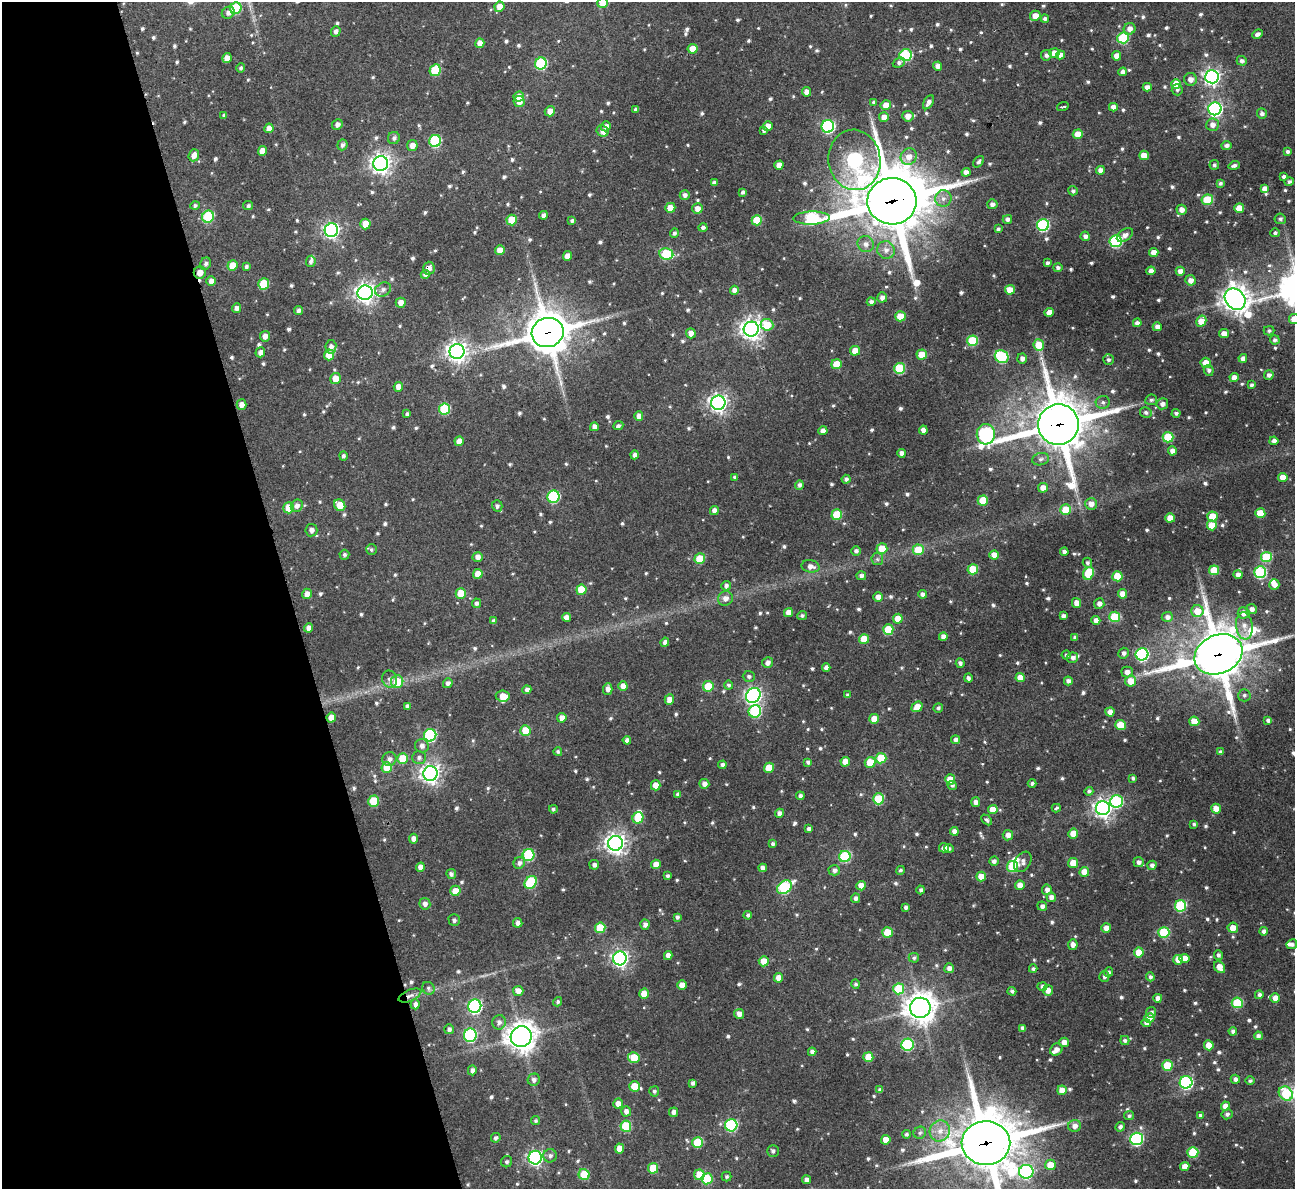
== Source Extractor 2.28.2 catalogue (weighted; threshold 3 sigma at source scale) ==
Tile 5 of 4 x 4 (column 1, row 2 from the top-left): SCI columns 1-1293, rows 2517-3703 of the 5177 x 5158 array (HDU 1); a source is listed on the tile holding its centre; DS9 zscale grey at full resolution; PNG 1297 x 1191 px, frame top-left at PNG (2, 2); each listed source drawn as its Kron ellipse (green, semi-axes under 4 px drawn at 4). Shown black and unused: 22% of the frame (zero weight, under 3 of 4 exposures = <1% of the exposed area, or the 3 px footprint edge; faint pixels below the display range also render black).
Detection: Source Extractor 2.28.2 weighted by HDU 2 'WHT'; one run over the whole footprint, this tile lists its part. Background 0.162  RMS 0.0078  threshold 0.0349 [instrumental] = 3 sigma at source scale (4.5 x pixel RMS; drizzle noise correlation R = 1.50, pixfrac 1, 0.05/0.05 arcsec/px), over >= 5 px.
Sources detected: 853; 2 inside a brighter object's white glare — neither listed nor drawn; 9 inside a brighter listed object's ellipse — not listed separately; of the other 842, all 500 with FLUX_AUTO >= 1.67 (the completeness limit of this list) listed and drawn (342 fainter detections not listed), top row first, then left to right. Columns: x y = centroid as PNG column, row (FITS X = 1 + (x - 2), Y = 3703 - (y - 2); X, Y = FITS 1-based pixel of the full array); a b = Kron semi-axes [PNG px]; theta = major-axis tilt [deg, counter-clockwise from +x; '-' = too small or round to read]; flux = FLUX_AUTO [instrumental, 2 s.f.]
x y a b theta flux
603 3 5 5 - 12
499 7 5 5 - 7.9
236 8 6 5 - 45
228 13 6 5 - 3.7
1035 16 5 5 - 7.6
1045 19 4 4 - 2.6
1130 29 6 5 - 4.9
336 31 5 5 - 3.4
1257 34 5 4 - 3.1
1123 38 6 5 - 51
480 43 5 4 - 7.1
693 49 5 5 - 12
1054 53 5 5 - 8.1
906 55 6 5 - 76
1046 55 5 5 - 2.7
1060 55 4 4 - 3.8
1116 56 5 4 - 5.6
227 58 5 4 - 6.6
1242 61 5 5 - 2.7
899 63 6 4 23 2.2
541 64 6 6 - 66
938 66 4 4 - 4.3
241 68 4 4 - 2
435 70 6 5 - 33
1123 72 4 4 - 3.4
1212 77 7 6 - 290
1190 79 6 6 - 5.2
1176 84 5 5 - 16
1147 87 4 4 - 4.4
1177 90 5 5 - 1.9
806 92 5 4 - 5.2
519 97 5 5 - 9.7
519 102 5 5 - 6.2
874 102 4 4 - 1.8
928 102 8 4 58 3.7
886 105 5 5 - 8.6
1063 106 6 3 17 2.9
1113 107 4 4 - 4.7
636 109 4 3 - 2.3
1215 109 6 6 - 210
550 111 5 5 - 6.8
1262 114 5 5 - 2.7
224 115 4 3 - 1.7
908 116 5 5 - 7.2
884 117 5 5 - 5.5
337 124 5 5 - 3.5
1212 125 6 6 - 4.6
606 126 5 4 - 3.6
768 126 5 4 - 5.6
828 126 6 6 - 120
269 128 5 4 - 5.4
764 130 4 4 - 2
602 131 6 5 - 4.6
1078 134 5 5 - 15
394 138 6 6 - 2.4
435 141 6 5 - 67
342 145 5 5 - 2.9
412 146 5 5 - 5.9
1226 146 5 4 - 3.1
262 151 5 4 - 8
1287 152 4 4 - 2
194 155 6 5 - 4.9
1144 155 5 4 - 9.7
909 157 8 7 - 7.3
854 160 30 26 -82 230
979 162 6 4 48 2.1
381 164 7 7 - 510
779 165 4 4 - 6.5
1214 165 5 5 - 1.9
1234 165 5 3 - 2.3
1100 170 4 4 - 4.7
966 172 4 4 - 4.9
1284 177 4 4 - 2.7
1289 182 5 4 - 2.3
714 183 4 4 - 2.9
1220 183 4 3 - 2.2
1265 189 4 4 - 6.6
1073 191 5 4 - 1.9
743 192 4 3 - 2
685 195 5 5 - 3.2
943 198 8 8 - 4.3
1207 200 6 5 - 35
892 201 24 23 - 5900
992 204 5 5 - 3.5
195 205 5 4 - 1.9
248 206 5 4 - 1.7
670 208 5 5 - 11
1239 208 5 5 - 14
697 209 5 5 - 6
1181 210 5 5 - 5.2
543 215 4 4 - 3.1
208 217 6 5 - 53
812 218 18 6 2 88
1007 219 5 4 - 2.9
1280 219 6 5 - 2.1
512 220 5 5 - 21
757 220 5 5 - 27
572 221 4 4 - 2.1
365 224 5 5 - 11
1043 225 6 6 - 90
703 228 4 4 - 2.7
998 229 4 3 - 1.7
331 230 7 6 - 250
674 233 5 4 - 2.1
1275 233 4 4 - 2.2
1125 235 9 5 34 4.3
1085 236 5 4 - 3.2
1116 241 6 6 - 78
866 244 8 7 - 4.1
500 250 5 5 - 8.4
886 250 9 8 - 5.2
1154 253 4 4 - 8
666 254 7 5 -10 47
567 256 5 4 - 5.9
311 261 5 5 - 2.1
1047 263 4 3 - 2
206 264 6 5 - 2.3
232 266 5 5 - 13
246 267 4 3 - 1.8
429 268 6 6 - 3.8
1058 268 4 4 - 2.2
1151 271 4 4 - 3.9
1180 271 4 4 - 5.2
200 273 6 6 - 7.9
425 274 4 4 - 2.8
1190 280 5 5 - 5.1
211 281 5 4 - 4.4
264 284 5 5 - 31
383 289 8 6 26 2.9
734 290 4 4 - 4
1010 290 5 5 - 10
365 293 7 7 - 500
882 297 5 5 - 3.6
1235 299 11 9 -48 870
871 302 4 4 - 2.5
401 303 5 5 - 5.4
237 308 5 4 - 3.5
298 310 4 4 - 2.6
1049 312 5 4 - 7.3
900 316 5 5 - 14
1294 319 5 5 - 9.2
1201 321 6 5 - 11
1137 323 4 4 - 3.5
767 325 6 5 - 19
1157 327 4 4 - 4.5
751 329 7 7 - 570
1269 331 5 4 - 1.8
548 332 16 14 16 2500
691 333 5 5 - 5.1
1224 334 5 4 - 7.2
265 336 5 5 - 4.7
1275 340 5 4 - 2.1
972 341 5 5 - 44
1039 345 6 5 - 16
331 347 6 5 - 3.8
457 351 7 7 - 540
855 351 5 5 - 9.2
260 352 5 4 - 4.3
329 355 5 5 - 19
922 355 5 5 - 15
1002 357 7 6 - 71
1022 358 5 5 - 3.5
1243 358 4 4 - 3.8
1108 360 5 5 - 1.9
1206 363 5 5 - 10
836 364 5 5 - 16
899 368 5 5 - 43
1209 370 5 4 - 1.9
1269 375 5 5 - 3.1
1234 378 4 4 - 5
336 379 5 5 - 12
1251 385 4 4 - 1.7
398 387 5 4 - 6.3
1151 400 6 5 - 2
1103 402 7 6 - 2.4
718 403 7 7 - 360
1162 404 6 5 - 3.9
241 405 5 5 - 5.6
444 409 6 5 - 46
1146 412 6 5 - 2
1176 413 4 4 - 2
407 414 4 3 - 1.8
639 416 4 4 - 5.4
1058 425 20 20 - 4000
618 426 5 4 - 2.1
594 427 4 4 - 5
923 430 4 4 - 5.7
823 431 4 4 - 5.3
986 434 10 9 - 170
1168 437 5 5 - 31
459 441 5 4 - 6.4
1274 441 4 4 - 3.6
1172 451 4 4 - 5
902 453 4 4 - 4
634 455 4 4 - 3.1
343 456 4 4 - 2
1041 459 8 6 15 2.8
735 477 4 4 - 1.7
1283 477 5 4 - 7.7
846 479 4 4 - 2.6
799 485 5 4 - 2.8
1043 488 5 4 - 6.1
553 497 6 6 - 76
983 501 5 5 - 25
1091 504 6 6 - 5.3
340 505 6 5 - 15
297 506 6 5 - 3.7
497 506 5 5 - 2.6
289 508 5 5 - 19
1066 510 5 5 - 21
714 511 4 4 - 5.2
1260 513 5 5 - 18
837 515 5 5 - 28
1212 516 5 5 - 21
1170 518 5 4 - 11
1212 525 5 5 - 15
311 530 6 6 - 3.8
882 548 5 5 - 16
371 550 5 5 - 1.8
918 550 5 5 - 21
856 551 5 5 - 2.4
1064 552 4 4 - 3.1
344 555 5 5 - 1.8
994 555 5 4 - 7.8
478 557 5 5 - 4.4
1266 557 5 5 - 38
700 559 5 5 - 25
877 559 6 6 - 1.7
1087 563 5 4 - 1.9
810 566 9 6 -9 4.7
973 569 5 5 - 25
1214 570 5 5 - 21
1260 572 6 6 - 78
1088 573 6 5 - 27
478 574 5 4 - 9
1238 575 4 4 - 4.3
861 576 5 4 - 2.9
1117 576 5 5 - 23
1274 585 5 5 - 4.8
726 586 4 4 - 2.6
581 590 5 5 - 21
461 593 5 5 - 16
307 594 5 4 - 5.1
923 594 4 4 - 3.9
1122 594 5 4 - 7.2
878 597 4 4 - 6.5
725 598 7 7 - 5
476 603 5 4 - 2.7
1077 603 5 4 - 7.1
1099 603 5 5 - 3.7
1252 609 5 5 - 3.8
1197 611 6 6 - 13
788 613 4 4 - 7
1243 613 6 5 - 7.2
802 616 5 4 - 2
1063 616 4 4 - 2.6
566 617 4 4 - 4.4
1115 617 5 5 - 39
1167 617 5 5 - 4.1
898 619 5 4 - 12
1096 620 4 4 - 5.3
493 621 4 3 - 1.9
1244 626 13 8 -83 6.3
308 628 4 4 - 4.4
888 629 5 5 - 24
943 637 4 4 - 5.3
1075 637 4 4 - 3
864 639 5 5 - 16
665 642 4 4 - 3.4
1124 653 5 5 - 2.7
1142 654 6 6 - 110
1218 654 25 19 23 3700
1066 655 4 4 - 2
1073 658 5 5 - 3
768 662 6 5 - 3.7
960 663 5 4 - 2.4
826 667 4 4 - 4
1127 672 5 5 - 4.5
749 676 6 5 - 2.1
968 678 4 4 - 2.4
1020 678 4 4 - 7.1
390 679 8 7 - 3.5
1068 681 4 4 - 3.2
1131 681 5 5 - 11
397 682 6 6 - 21
448 683 5 4 - 2.6
728 685 5 4 - 1.8
623 686 4 4 - 6.7
708 686 5 5 - 23
608 689 6 4 88 3.7
527 690 4 4 - 3.1
753 695 8 6 51 290
848 695 4 4 - 2.1
1244 695 6 6 - 1.9
503 696 7 5 -6 8.1
669 700 5 4 - 5.8
407 706 4 4 - 2.7
917 707 6 5 - 9.3
938 708 5 4 - 2
755 711 6 6 - 68
1110 712 4 4 - 5.3
331 717 5 4 - 6.9
562 718 5 4 - 5.7
874 719 5 5 - 11
1268 720 4 3 - 2.4
1194 721 5 5 - 11
1121 725 5 5 - 20
525 730 5 5 - 17
430 735 6 6 - 87
627 740 4 4 - 3.6
956 740 4 4 - 3.5
422 746 7 7 - 3.6
558 752 4 4 - 1.7
1220 752 4 3 - 2.1
419 757 7 6 - 2.5
403 758 5 5 - 19
881 758 5 5 - 25
389 759 7 7 - 3.6
808 762 4 4 - 2.4
845 762 5 4 - 7.5
870 762 5 5 - 16
722 765 4 4 - 2.8
387 767 5 5 - 18
769 768 5 5 - 16
430 773 7 7 - 440
1133 778 4 4 - 2
950 779 5 5 - 11
1032 783 4 3 - 1.9
704 784 5 5 - 4.3
656 785 5 5 - 10
952 785 5 4 - 1.7
1089 791 4 4 - 2.3
678 794 4 3 - 2.5
800 796 4 4 - 2.7
878 799 5 5 - 33
374 801 5 5 - 29
1117 801 6 6 - 72
976 802 5 4 - 4.3
1056 808 4 3 - 6.9
1103 808 7 7 - 390
553 809 4 3 - 1.8
993 809 5 4 - 9
1216 809 5 5 - 8
779 813 4 4 - 3.7
638 818 6 5 - 26
987 820 6 4 -45 1.8
1194 824 4 4 - 1.8
809 829 4 4 - 2.3
954 831 4 4 - 4.5
1073 833 5 5 - 13
1008 835 5 5 - 4.1
413 839 5 4 - 4.5
615 843 7 7 - 540
772 844 4 4 - 1.8
944 848 5 5 - 4.6
949 849 4 4 - 2.1
529 855 6 5 - 62
845 856 6 5 - 57
994 861 4 4 - 2.9
1023 862 11 7 57 3.3
1138 862 5 5 - 3.4
519 863 6 5 - 3.3
1073 863 5 5 - 13
656 864 5 4 - 7.3
594 865 5 5 - 2.7
1152 865 4 4 - 2.9
1012 866 5 5 - 42
420 867 5 4 - 6
763 868 4 4 - 3.6
834 870 6 5 - 2.9
900 870 4 4 - 1.7
1084 872 5 5 - 9.2
451 874 5 4 - 2.5
667 876 4 3 - 2
981 876 5 5 - 8.4
531 882 7 5 54 59
1020 885 5 4 - 6.5
861 886 5 4 - 8.7
784 887 8 6 36 69
921 890 4 4 - 2.1
1047 890 5 5 - 3.5
455 891 5 5 - 10
1051 897 5 5 - 4.1
856 898 5 4 - 3.2
425 904 6 5 - 3.6
1042 906 5 4 - 3.2
1181 906 6 5 - 65
906 908 4 4 - 2.5
748 915 4 4 - 2.2
677 917 4 4 - 1.9
454 920 6 5 - 2
518 923 5 4 - 3.7
645 925 5 4 - 3.2
600 928 5 5 - 30
1106 928 5 5 - 5.3
1233 928 5 5 - 8.1
1264 931 4 4 - 3.5
887 932 5 5 - 19
1164 932 5 5 - 44
1292 944 5 5 - 2.5
1073 945 5 5 - 3.8
1139 952 5 5 - 13
668 955 4 4 - 4.5
1218 955 5 4 - 2
620 958 7 6 - 280
914 958 5 5 - 2
1185 958 5 4 - 6.8
1178 960 5 5 - 8.2
764 961 5 5 - 12
1219 967 6 5 - 8.1
949 968 5 5 - 4.6
1033 969 4 4 - 2.3
1109 972 5 4 - 2.4
1104 976 5 5 - 2.2
1150 977 4 4 - 2.1
778 978 5 4 - 6.9
856 984 5 4 - 1.9
682 985 5 4 - 8.1
1042 986 5 4 - 2.8
428 988 7 6 - 2
899 989 5 5 - 33
1048 990 5 5 - 6
518 991 5 5 - 6
1012 991 4 4 - 2.1
644 994 5 5 - 11
1259 995 4 4 - 2.6
410 996 12 5 23 4.1
1158 998 4 4 - 4.6
1275 998 4 4 - 7.2
558 1002 5 4 - 2
1237 1003 5 5 - 41
415 1004 5 4 - 3.5
475 1006 7 6 - 150
920 1008 10 10 - 1100
1151 1012 5 5 - 2
739 1014 5 5 - 4.6
1149 1018 5 5 - 13
499 1022 7 7 - 3.5
1146 1023 5 4 - 3.6
1023 1028 4 4 - 3.2
449 1029 5 5 - 2.6
1233 1031 4 4 - 3
470 1035 6 6 - 92
1258 1036 4 4 - 2.8
521 1037 10 10 - 940
1125 1041 4 4 - 2.2
1064 1042 5 4 - 6.1
908 1045 6 6 - 74
1209 1045 5 5 - 12
1056 1049 7 5 41 4.6
812 1052 4 4 - 3.5
868 1057 5 5 - 16
634 1058 6 5 - 22
1167 1066 5 5 - 25
472 1070 5 4 - 3.2
1235 1079 4 4 - 3
534 1080 6 6 - 2.9
1250 1081 4 4 - 1.8
1186 1082 6 6 - 120
693 1083 4 4 - 2.6
634 1086 5 5 - 14
880 1090 4 4 - 2.8
1062 1090 5 4 - 8.6
654 1091 5 5 - 1.8
1286 1094 7 6 - 40
618 1104 5 5 - 6
1225 1106 4 4 - 5.8
626 1111 5 5 - 3.7
673 1112 5 4 - 3.8
1227 1114 5 5 - 2.3
1200 1115 4 4 - 1.8
1129 1116 5 4 - 1.8
536 1121 5 4 - 1.8
731 1125 6 6 - 86
626 1126 5 5 - 40
1075 1126 6 6 - 5
1120 1127 5 4 - 2.6
940 1131 11 10 - 7.5
920 1133 6 6 - 1.9
906 1134 4 4 - 1.8
496 1138 5 4 - 2.2
1137 1139 6 6 - 110
886 1140 5 4 - 10
698 1143 5 5 - 30
986 1143 24 22 1 5200
620 1148 5 4 - 10
773 1151 6 5 - 2.1
1193 1152 5 5 - 34
550 1156 7 6 - 2.6
535 1158 7 6 - 220
507 1162 6 5 - 1.8
1050 1165 5 5 - 10
1185 1166 4 4 - 6.7
653 1168 5 5 - 21
1026 1172 7 7 - 120
584 1174 5 5 - 26
699 1175 5 5 - 17
726 1177 5 5 - 1.7
707 1179 5 5 - 34
807 1180 4 4 - 4.3
Overlapping masked pixels (flux is a lower limit): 8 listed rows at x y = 892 201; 429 268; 200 273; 548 332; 1058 425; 1218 654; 410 996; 986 1143
Isophote crosses this tile's border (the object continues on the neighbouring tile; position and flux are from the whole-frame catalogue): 3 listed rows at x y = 603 3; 1294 319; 986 1143